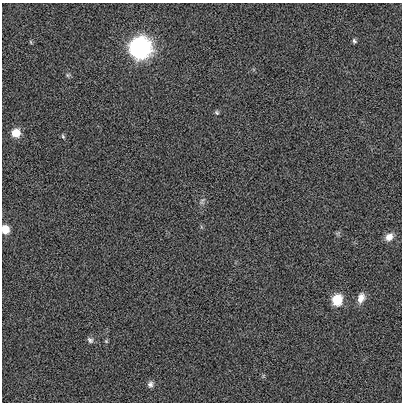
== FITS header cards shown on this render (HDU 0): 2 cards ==
NAXIS1  =                  400 / length of data axis 1
NAXIS2  =                  400 / length of data axis 2

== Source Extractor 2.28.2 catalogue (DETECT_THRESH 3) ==
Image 400 x 400 px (HDU 0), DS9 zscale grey, 1 PNG px = 1 image px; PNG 404 x 404 px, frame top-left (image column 1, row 400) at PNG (2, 3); no overlay
Background 0.00222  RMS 0.15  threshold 0.451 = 3 sigma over >= 5 px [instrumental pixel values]
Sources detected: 15; all 15 listed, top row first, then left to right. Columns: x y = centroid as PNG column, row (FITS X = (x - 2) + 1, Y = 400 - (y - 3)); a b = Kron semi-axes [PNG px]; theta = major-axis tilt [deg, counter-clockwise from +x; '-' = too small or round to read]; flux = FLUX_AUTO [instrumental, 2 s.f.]
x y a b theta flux
354 41 6 5 - 19
31 42 6 3 -70 10
140 47 10 10 - 5000
68 75 6 5 - 16
217 113 6 5 - 17
16 133 8 8 - 140
63 136 6 4 -69 15
202 201 12 6 67 34
5 229 7 6 - 190
389 237 12 9 38 77
361 298 14 9 70 83
337 300 13 11 80 180
90 340 9 6 -40 29
106 341 5 4 - 12
150 384 9 8 - 38
At the frame edge (FLAGS 8, measured only in part): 1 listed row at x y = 5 229